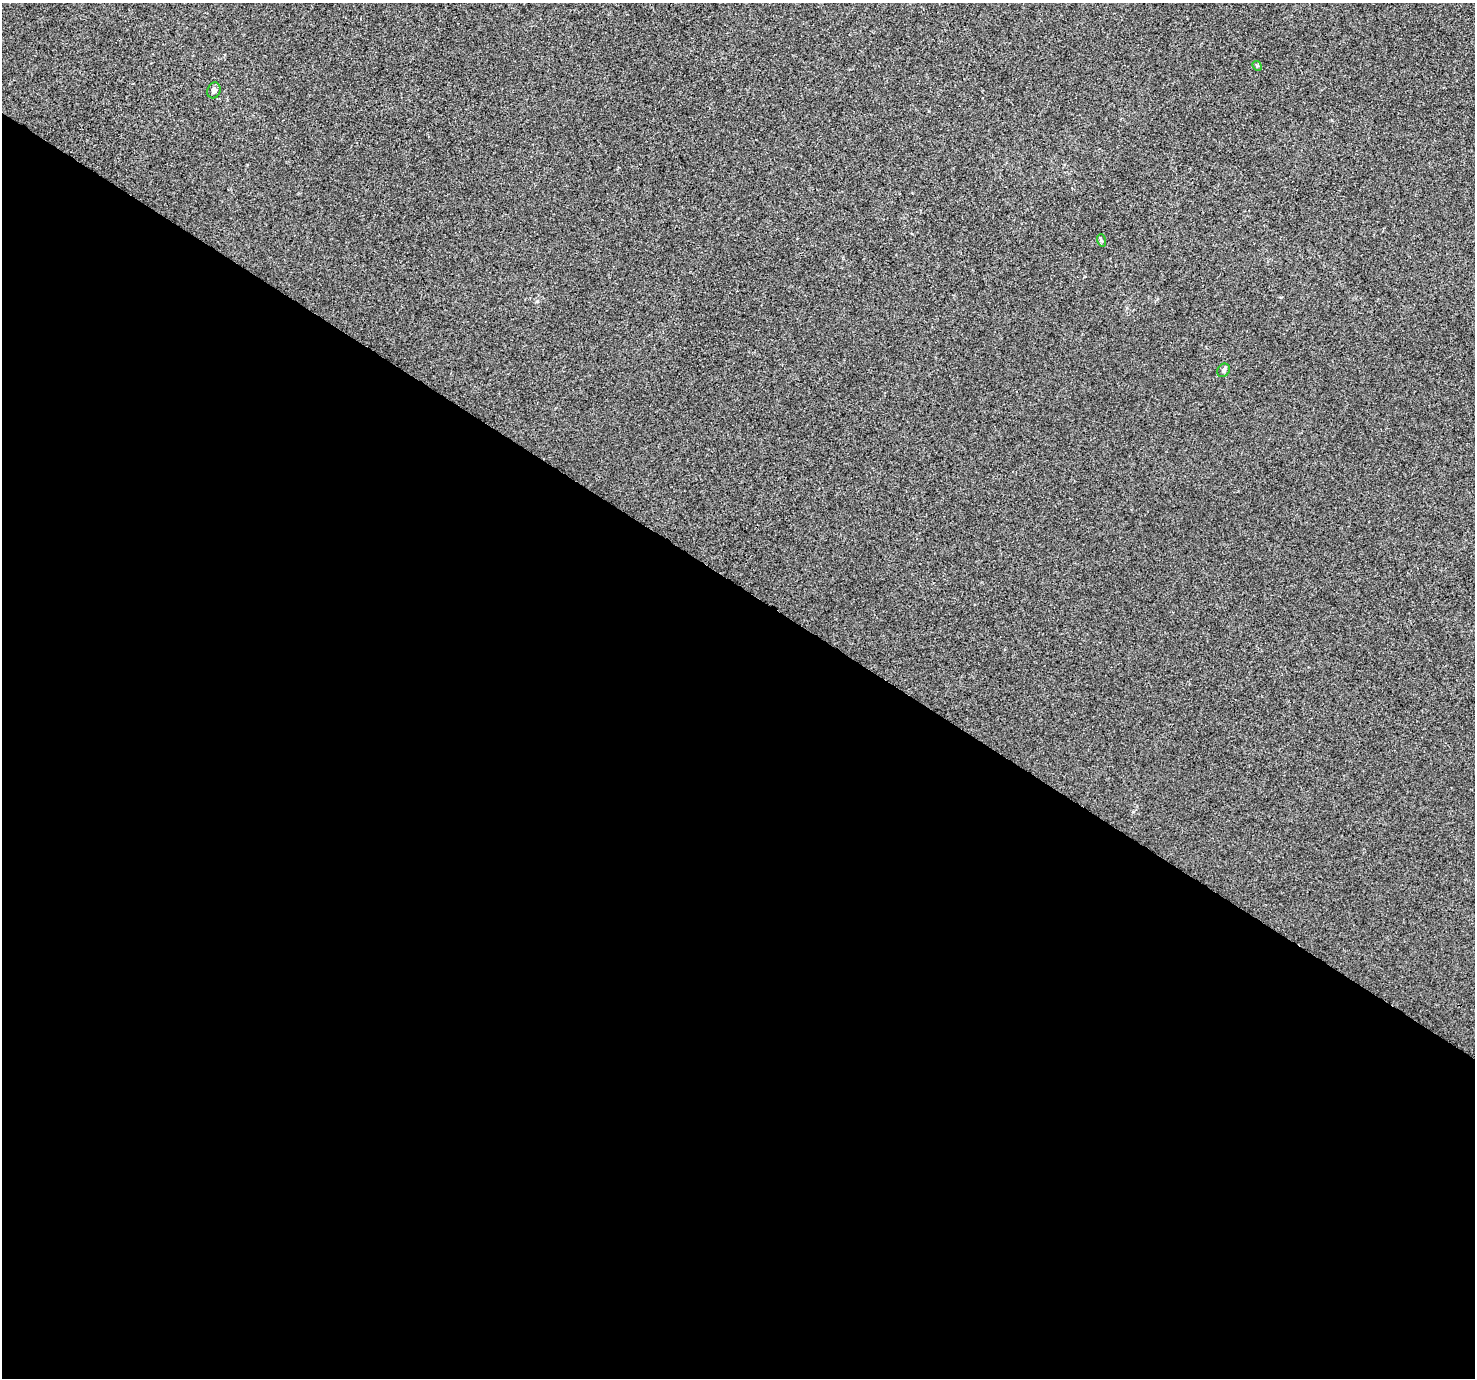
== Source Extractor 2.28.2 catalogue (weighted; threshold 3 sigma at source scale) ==
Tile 14 of 4 x 4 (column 2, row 4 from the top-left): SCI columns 1516-2988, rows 299-1674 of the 5971 x 6036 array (HDU 1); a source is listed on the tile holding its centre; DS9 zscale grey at full resolution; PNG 1477 x 1380 px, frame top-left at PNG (2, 3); each listed source drawn as its Kron ellipse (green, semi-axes under 4 px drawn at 4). Shown black and unused: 58% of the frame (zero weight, under 3 of 4 exposures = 5% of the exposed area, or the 3 px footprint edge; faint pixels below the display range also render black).
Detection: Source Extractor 2.28.2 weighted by HDU 2 'WHT'; one run over the whole footprint, this tile lists its part. Background 1.83e-04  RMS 0.0044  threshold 0.0197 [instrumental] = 3 sigma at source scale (4.5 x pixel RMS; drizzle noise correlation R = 1.50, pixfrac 1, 0.0396/0.0396 arcsec/px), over >= 5 px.
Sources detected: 4; all 4 listed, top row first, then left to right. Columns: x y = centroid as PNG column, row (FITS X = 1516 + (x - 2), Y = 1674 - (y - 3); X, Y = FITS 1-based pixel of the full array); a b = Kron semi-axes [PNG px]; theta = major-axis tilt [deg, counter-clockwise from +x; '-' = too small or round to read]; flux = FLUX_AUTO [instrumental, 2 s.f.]
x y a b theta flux
1257 66 5 4 - 0.54
214 90 8 6 70 1.3
1101 240 6 4 -72 0.51
1223 370 7 6 - 0.95